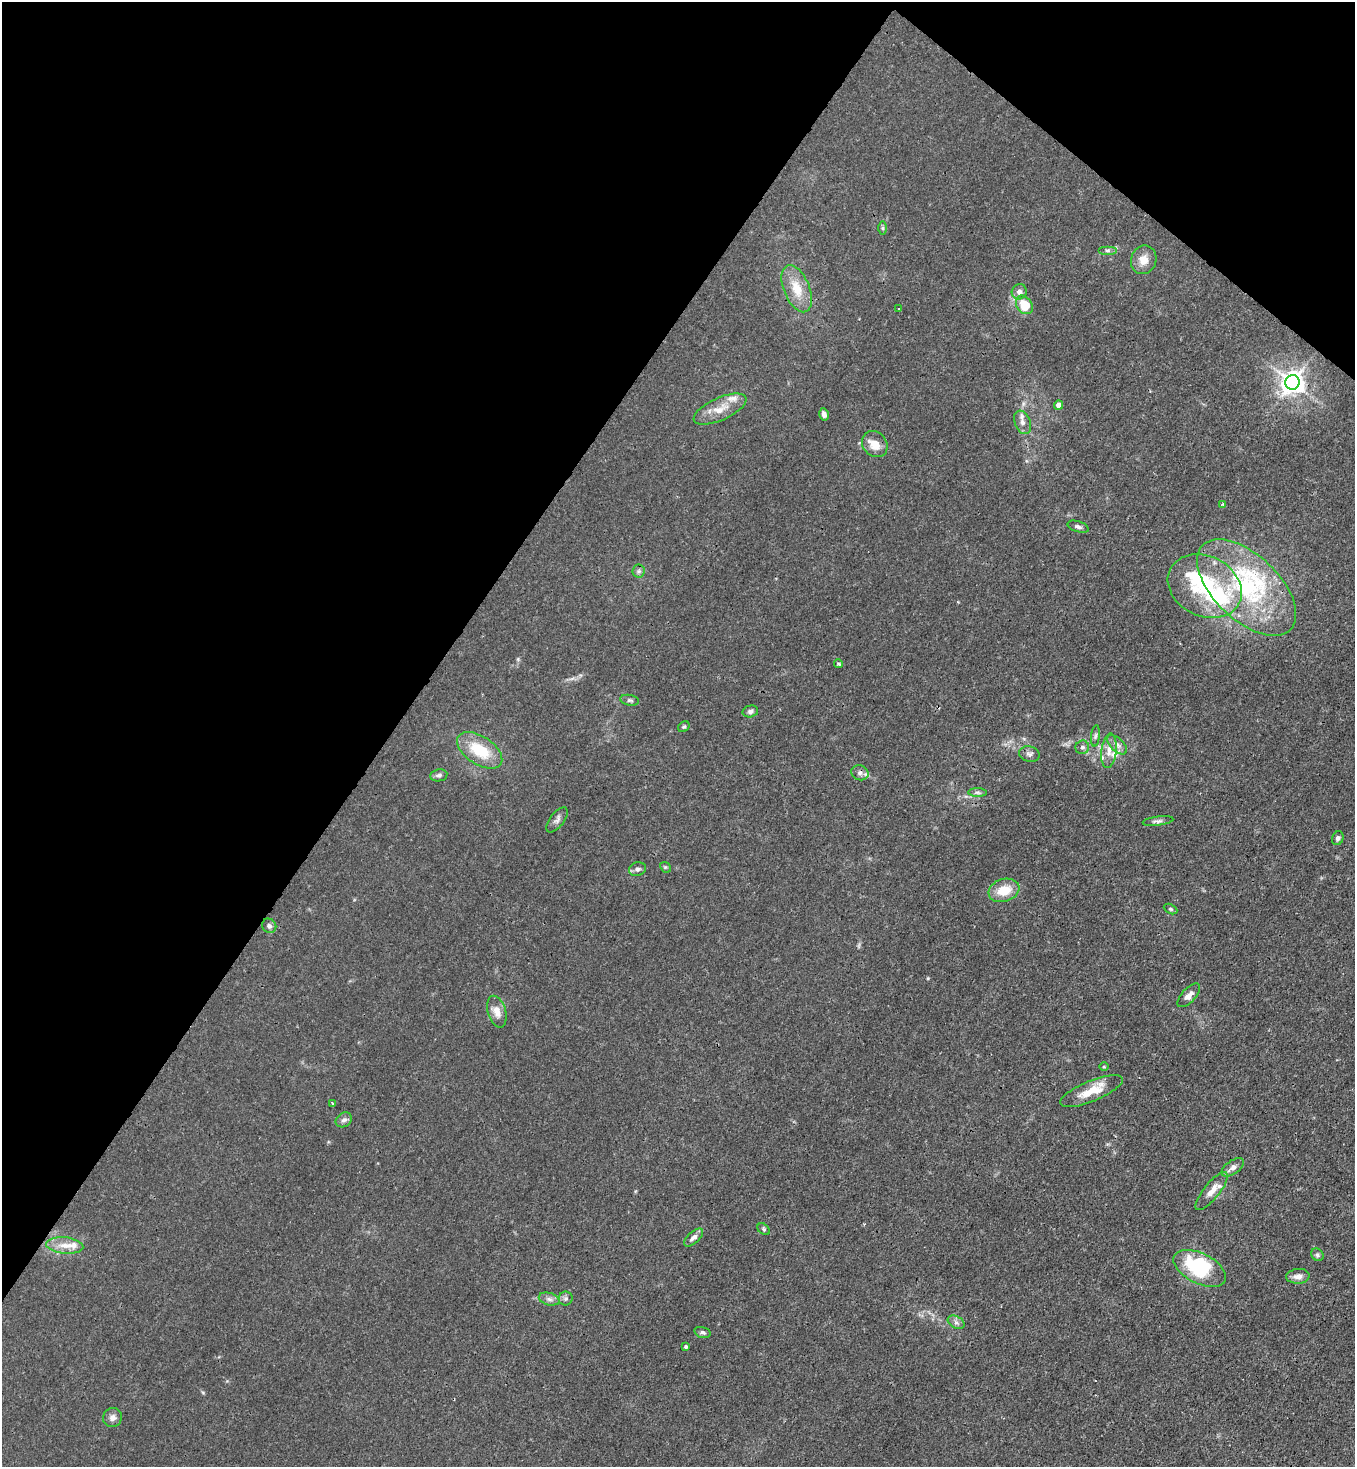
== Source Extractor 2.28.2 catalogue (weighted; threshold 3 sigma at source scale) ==
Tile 2 of 4 x 4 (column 2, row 1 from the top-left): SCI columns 1718-3070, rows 4457-5921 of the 6003 x 5980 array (HDU 1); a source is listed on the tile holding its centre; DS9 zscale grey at full resolution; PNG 1357 x 1469 px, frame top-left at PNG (2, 2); each listed source drawn as its Kron ellipse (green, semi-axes under 4 px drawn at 4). Shown black and unused: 34% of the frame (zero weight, under 3 of 4 exposures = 7% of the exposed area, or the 3 px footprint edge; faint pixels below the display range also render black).
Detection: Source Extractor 2.28.2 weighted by HDU 2 'WHT'; one run over the whole footprint, this tile lists its part. Background 0.0202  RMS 0.0028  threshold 0.0128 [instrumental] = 3 sigma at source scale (4.5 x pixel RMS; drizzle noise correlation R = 1.50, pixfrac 1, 0.05/0.05 arcsec/px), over >= 5 px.
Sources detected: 67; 3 inside a brighter object's white glare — neither listed nor drawn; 5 inside a brighter listed object's ellipse — not listed separately; the other 59 listed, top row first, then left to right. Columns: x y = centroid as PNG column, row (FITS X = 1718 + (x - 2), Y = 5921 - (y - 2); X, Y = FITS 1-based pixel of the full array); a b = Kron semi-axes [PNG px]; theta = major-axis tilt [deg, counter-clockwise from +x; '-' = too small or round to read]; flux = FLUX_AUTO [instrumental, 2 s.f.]
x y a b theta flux
883 228 7 4 90 0.51
1107 250 9 4 0 0.68
1144 260 14 12 69 3.2
797 289 25 13 -68 6.2
1019 292 8 7 - 1.2
1024 305 10 7 -54 7.6
899 309 4 2 - 0.21
1292 382 7 7 - 240
1058 405 4 4 - 2.5
720 409 28 11 24 4.7
824 414 6 4 -78 1.1
1023 422 12 7 -69 1.7
875 444 14 12 -49 3.7
1223 504 3 3 - 0.88
1078 527 11 5 -17 0.82
639 571 6 6 - 0.72
1205 586 38 30 -27 26
1247 587 61 32 -44 39
839 664 4 3 - 0.47
630 700 9 5 -11 0.63
750 711 8 6 15 0.78
684 727 6 5 - 0.47
1095 736 11 4 85 0.7
1117 745 12 6 -43 1.4
1082 747 7 6 - 0.89
480 750 25 14 -33 11
1109 751 17 7 84 2.5
1029 754 10 7 -12 1
860 773 9 7 -23 1.1
439 775 8 6 9 0.9
977 792 9 4 -1 0.7
557 820 15 7 52 1.2
1158 821 15 4 7 0.95
1338 838 7 5 67 0.84
665 867 6 4 -43 0.36
637 869 8 7 - 0.95
1004 890 16 11 18 5.7
1170 909 7 4 -26 0.43
269 926 7 6 - 0.91
1189 995 15 7 47 1.9
497 1012 16 9 -73 2.6
1104 1067 4 3 - 0.25
1091 1091 33 10 23 6.1
333 1103 4 3 - 1
344 1120 8 7 - 1.1
1233 1167 13 6 34 1.7
1212 1191 23 8 51 3
764 1229 7 5 -42 0.46
694 1237 11 5 42 1.2
65 1245 18 8 -5 3.3
1317 1255 7 5 -47 0.6
1200 1268 28 15 -27 18
1298 1276 11 7 5 1.7
549 1299 10 6 -16 1.2
566 1299 7 7 - 0.76
956 1322 9 6 -29 0.94
702 1332 8 5 -15 0.65
686 1347 4 4 - 0.53
112 1417 10 9 - 1.4